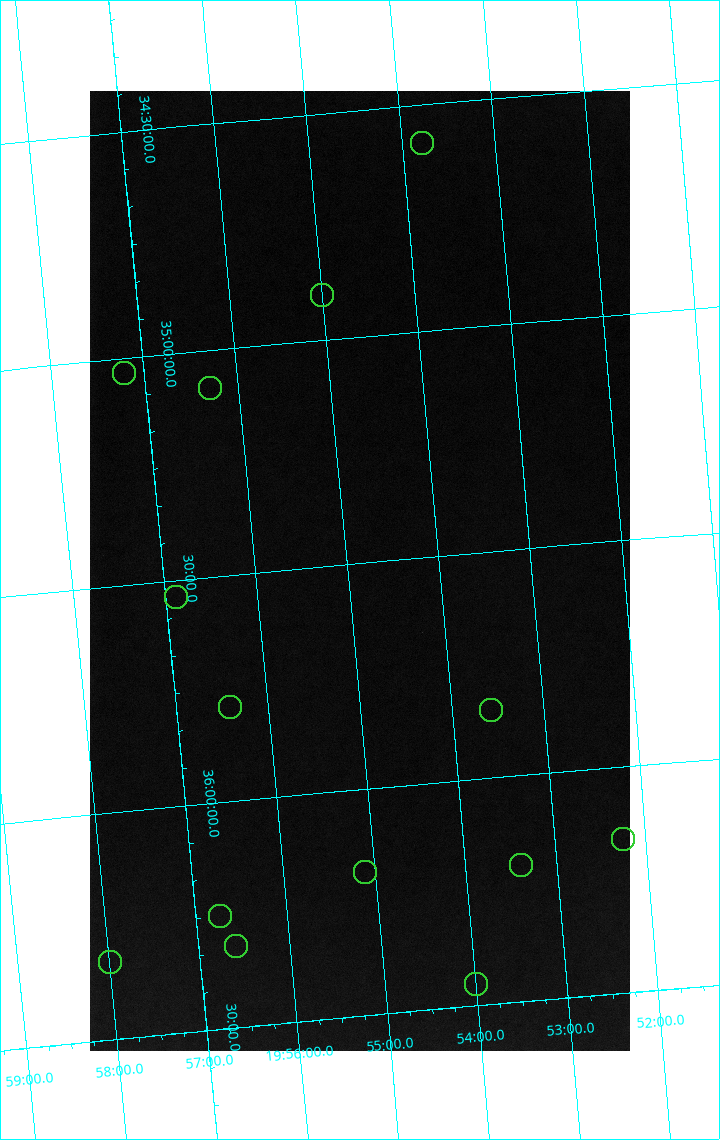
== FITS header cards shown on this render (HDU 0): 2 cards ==
NAXIS1  =                 1080 / length of data axis 1
NAXIS2  =                 1920 / length of data axis 2

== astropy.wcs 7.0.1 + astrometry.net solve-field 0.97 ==
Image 1080 x 1920 px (HDU 0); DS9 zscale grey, zoomed out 1/2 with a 90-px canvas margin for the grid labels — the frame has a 2x2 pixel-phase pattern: the four 2x2 pixel phases sit at different levels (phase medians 50857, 47545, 65535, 50897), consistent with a one-shot-colour (mosaic) sensor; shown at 1/2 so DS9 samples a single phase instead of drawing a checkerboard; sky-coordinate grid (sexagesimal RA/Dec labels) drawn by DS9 from the SOLVED WCS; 14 Tycho-2 reference stars matched to detected sources circled (green)
Header WCS: none
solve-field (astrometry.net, Tycho-2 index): SOLVED blind (the file carries no WCS)
Solved WCS: RA---TAN-SIP/DEC--TAN-SIP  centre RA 19:54:52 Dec +35:31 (298.72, +35.52 deg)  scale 3.99 arcsec/px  FOV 71.9' x 127.7'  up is -175 deg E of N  parity flipped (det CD > 0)
(file carries no celestial WCS; the grid is the blind solution)
Tycho-2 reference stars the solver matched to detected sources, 14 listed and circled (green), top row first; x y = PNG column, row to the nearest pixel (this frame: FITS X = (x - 90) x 2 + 1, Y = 1920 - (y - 91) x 2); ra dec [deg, ICRS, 3 dp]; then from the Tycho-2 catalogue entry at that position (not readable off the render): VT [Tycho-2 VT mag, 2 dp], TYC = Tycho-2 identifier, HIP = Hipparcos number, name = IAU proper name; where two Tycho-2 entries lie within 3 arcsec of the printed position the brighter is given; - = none
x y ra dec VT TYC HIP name
422 143 298.447 +34.584 7.00 2677-97-1 97907 -
322 296 298.751 +34.901 7.33 2677-1118-1 98004 -
124 373 299.306 +35.031 7.32 2678-740-1 98193 -
210 388 299.077 +35.083 4.01 2677-1816-1 98110 -
176 598 299.222 +35.537 8.24 2677-1230-1 98157 -
230 707 299.103 +35.790 7.67 2681-472-1 98116 -
490 710 298.394 +35.849 8.35 2681-1338-1 97891 -
623 839 298.062 +36.159 8.35 2681-80-1 - -
521 865 298.347 +36.198 7.88 2681-1346-1 97878 -
365 872 298.776 +36.184 8.45 2681-248-1 - -
220 916 299.184 +36.251 5.99 2681-3096-1 98143 -
236 946 299.147 +36.320 7.90 2681-1000-1 98126 -
110 962 299.497 +36.328 7.44 2682-2692-1 98262 -
476 984 298.500 +36.452 8.30 2681-967-1 - -